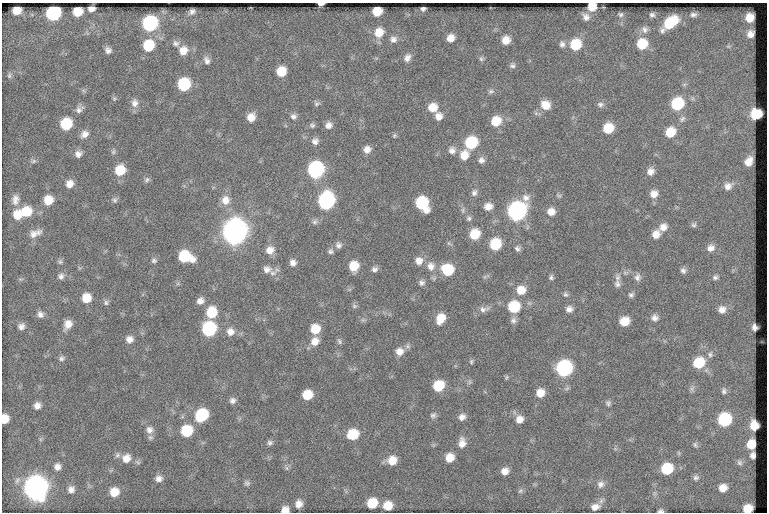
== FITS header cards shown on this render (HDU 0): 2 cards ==
NAXIS1  =                  765
NAXIS2  =                  510

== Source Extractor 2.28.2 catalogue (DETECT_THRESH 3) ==
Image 765 x 510 px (HDU 0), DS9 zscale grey, 1 PNG px = 1 image px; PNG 769 x 514 px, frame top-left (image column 1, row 510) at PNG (2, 3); no overlay
Background 47.1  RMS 6.4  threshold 19.2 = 3 sigma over >= 5 px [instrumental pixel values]
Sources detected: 200; all 200 listed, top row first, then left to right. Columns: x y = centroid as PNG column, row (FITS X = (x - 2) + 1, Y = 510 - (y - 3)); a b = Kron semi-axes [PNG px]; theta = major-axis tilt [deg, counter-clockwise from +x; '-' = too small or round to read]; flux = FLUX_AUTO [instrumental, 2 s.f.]
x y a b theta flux
321 4 5 3 - 2200
592 7 7 6 - 9200
91 9 6 5 - 2500
423 9 5 4 - 910
17 10 7 6 - 5400
377 11 7 7 - 8600
77 12 8 7 - 7900
192 12 5 4 - 1300
53 13 9 9 - 57000
620 14 7 6 - 940
652 15 7 5 -13 1000
693 15 7 4 3 1000
586 17 10 8 -47 2400
749 18 7 7 - 4600
670 23 15 8 40 18000
150 24 10 9 - 57000
645 29 10 8 -68 2000
379 32 11 10 - 6300
750 34 6 5 - 2000
450 38 7 7 - 3700
393 39 9 8 - 2000
506 40 8 8 - 4600
176 43 9 8 - 1700
562 44 9 8 - 1700
642 44 10 9 - 11000
575 45 10 9 - 14000
148 46 10 9 - 15000
108 50 6 5 - 1600
183 50 11 9 55 4400
407 58 10 7 65 2200
481 59 7 6 - 920
207 60 10 7 -70 1900
512 66 7 6 - 1100
281 71 8 7 - 9200
9 76 7 5 89 940
184 84 9 8 - 26000
491 91 9 6 19 1100
114 99 5 5 - 660
134 103 12 9 -89 2800
316 104 8 7 - 990
600 104 8 7 - 1400
677 104 9 8 - 25000
545 105 11 10 - 5400
433 107 9 9 - 6200
79 109 12 8 36 2000
756 114 8 7 - 15000
293 116 8 7 - 1500
438 116 9 8 - 3000
251 117 9 8 - 4200
682 119 10 6 65 1200
496 121 10 9 - 8800
66 124 9 9 - 17000
312 125 7 6 - 950
328 125 8 8 - 2400
608 128 8 8 - 11000
670 132 9 8 - 9600
84 134 10 8 37 2700
394 135 7 5 69 630
315 141 8 8 - 1900
471 143 9 9 - 24000
367 149 8 8 - 2800
452 150 9 9 - 2300
113 152 7 5 89 880
78 154 9 8 - 2200
464 155 11 9 71 5500
481 160 8 8 - 1800
33 161 8 6 21 1000
748 161 8 6 57 3100
120 170 10 9 - 10000
316 170 10 9 - 81000
650 171 9 8 - 2600
147 179 8 6 60 1100
69 184 9 8 - 3300
728 186 7 6 - 1900
474 193 9 7 64 1500
654 194 9 9 - 3400
559 195 8 4 -9 670
15 199 14 9 86 3000
48 200 9 9 - 7500
115 200 8 7 - 1000
225 200 12 11 - 4400
326 201 10 9 - 94000
422 203 12 9 -59 27000
488 206 8 7 - 3200
517 211 11 9 55 160000
27 212 11 11 - 10000
551 212 8 8 - 3400
17 215 11 10 - 6600
469 218 7 6 - 920
315 222 7 6 - 1200
694 225 7 5 -15 870
663 227 10 9 - 3200
234 232 11 10 - 560000
35 233 17 8 23 3300
475 234 8 8 - 11000
656 234 10 8 54 3800
495 244 9 8 - 16000
338 245 9 8 - 1700
517 248 7 6 - 1200
711 248 8 7 - 2200
270 250 10 10 - 3700
330 251 7 7 - 1100
185 257 12 8 -17 21000
154 261 7 6 - 1000
419 261 10 9 - 3200
60 262 7 6 - 900
293 263 7 6 - 2000
354 266 9 8 - 8500
431 266 11 10 - 3400
267 269 12 10 0 3100
374 269 8 6 4 1400
447 270 10 9 - 16000
683 271 7 6 - 1300
61 276 9 8 - 1600
551 277 7 5 80 950
637 277 10 8 85 1900
715 277 6 5 - 890
422 283 7 7 - 1300
617 284 10 8 -79 2000
521 290 10 10 - 5900
565 294 7 6 - 860
631 295 8 7 - 1200
86 298 9 9 - 7000
200 301 9 7 37 2500
106 303 7 6 - 1100
354 306 7 6 - 910
514 307 9 9 - 19000
484 309 15 8 8 2300
569 309 8 7 - 2000
722 309 6 6 - 2200
211 312 11 9 72 12000
40 314 9 7 -60 1900
440 318 10 8 64 6700
655 318 9 9 - 2200
513 320 9 8 - 1500
624 321 8 7 - 6800
68 324 10 8 62 4000
21 326 8 8 - 1900
754 327 5 4 - 1600
209 329 10 9 - 45000
315 329 9 8 - 8500
230 332 10 10 - 3400
129 339 8 8 - 2600
315 341 11 9 53 4100
339 341 9 5 -68 920
399 351 10 10 - 3600
710 355 7 5 -90 890
61 358 8 7 - 1200
471 362 6 5 - 690
699 363 10 9 - 13000
564 368 10 9 - 78000
506 377 6 4 88 560
438 386 9 8 - 12000
692 389 7 4 -72 880
724 391 6 5 - 830
540 393 8 8 - 4700
307 395 8 7 - 9000
232 400 8 7 - 1600
608 403 7 7 - 1000
37 405 8 8 - 2400
201 415 10 9 - 26000
433 415 8 7 - 1200
462 417 9 7 26 2200
5 419 8 6 78 5800
519 419 10 9 - 3200
724 420 9 8 - 34000
754 426 7 6 - 7400
149 430 11 10 - 2900
187 431 9 8 - 18000
353 434 9 8 - 14000
270 443 7 6 - 1100
462 443 13 8 88 3400
751 444 7 7 - 6600
695 445 7 5 -74 800
117 455 8 6 68 1200
753 455 5 5 - 1300
450 457 8 8 - 5500
126 458 11 10 - 4100
392 460 9 9 - 5600
739 463 7 5 -69 670
57 467 8 7 - 2100
287 468 7 4 -89 780
667 469 9 8 - 18000
505 471 8 7 - 2900
696 478 7 6 - 1000
159 479 8 7 - 2100
247 483 8 7 - 1100
600 484 10 9 - 2100
35 488 11 10 - 440000
723 488 7 6 - 3600
71 489 7 7 - 1900
520 491 7 5 46 890
114 492 8 8 - 6000
372 503 8 8 - 11000
299 504 7 6 - 2800
388 506 8 7 - 6300
595 507 12 8 16 3000
747 509 7 7 - 6100
285 510 7 6 - 3600
660 511 5 3 - 910
At the frame edge (FLAGS 8, measured only in part): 6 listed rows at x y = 321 4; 592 7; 5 419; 747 509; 285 510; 660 511